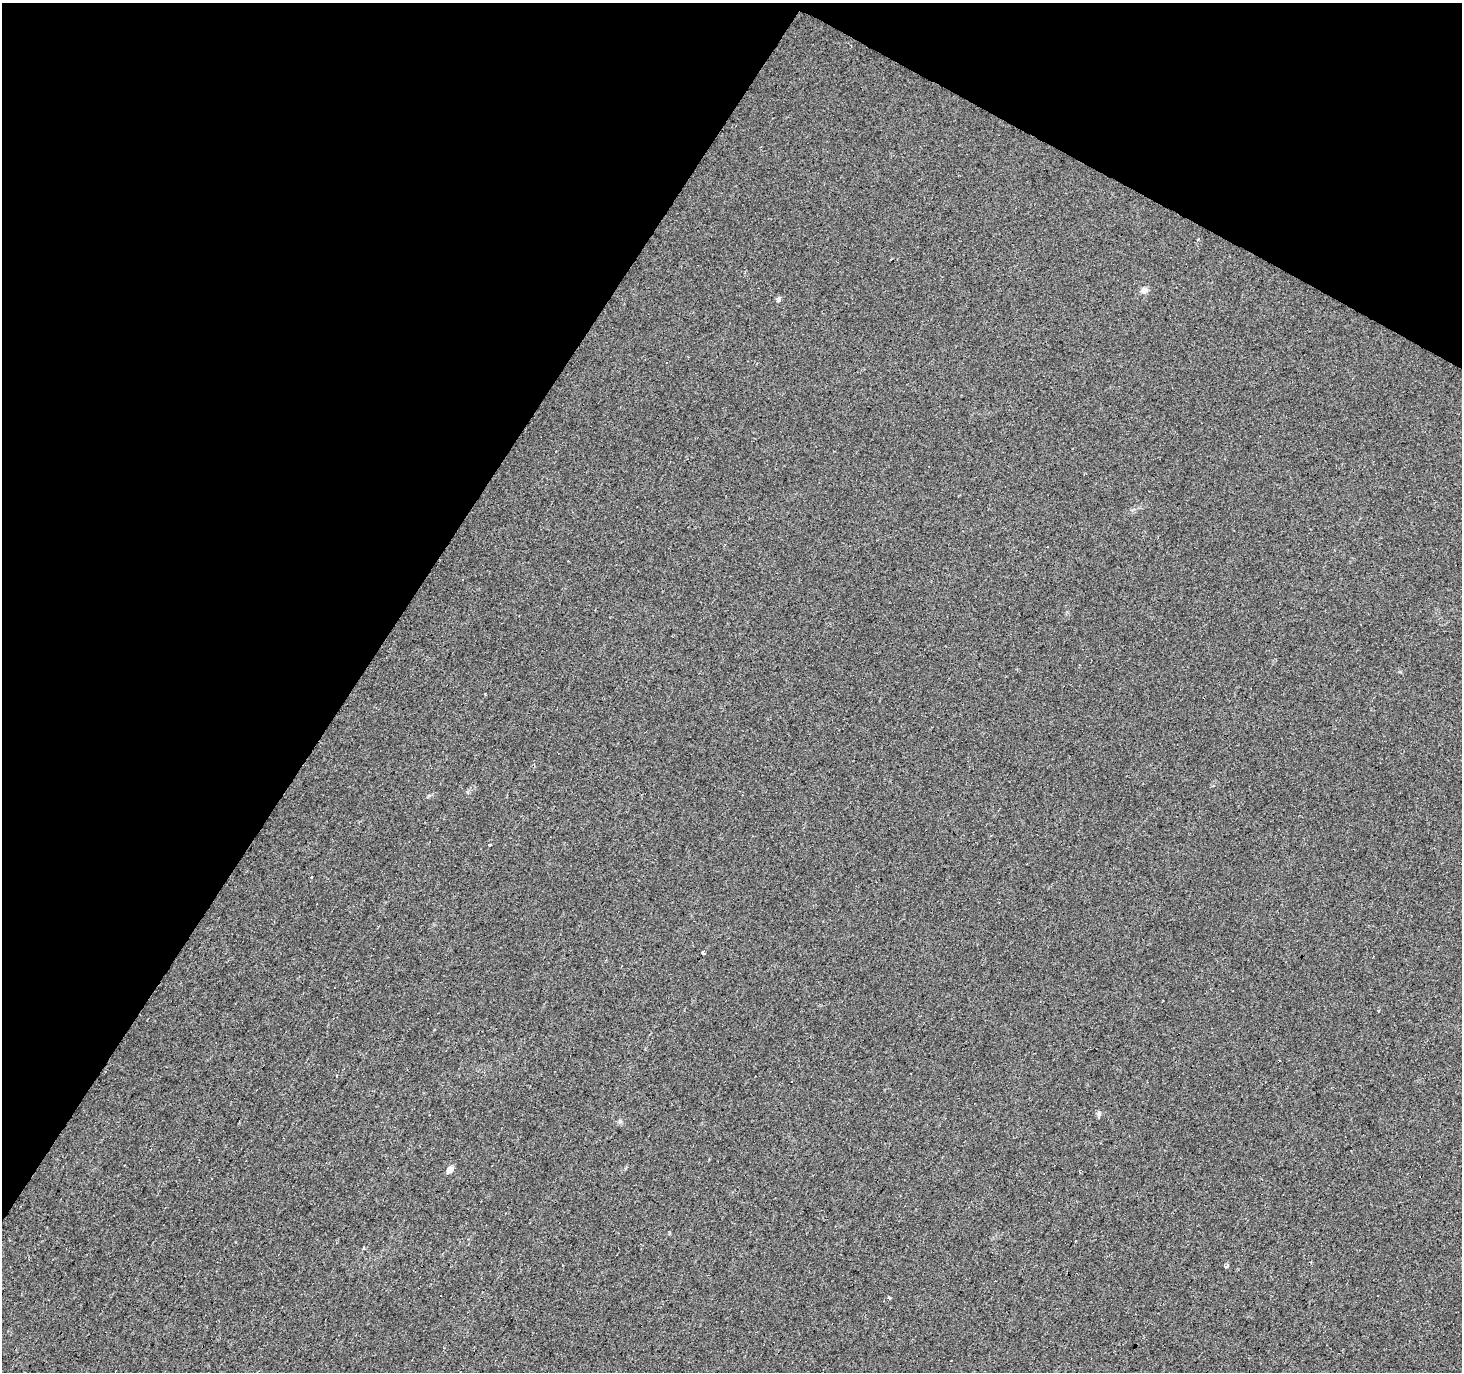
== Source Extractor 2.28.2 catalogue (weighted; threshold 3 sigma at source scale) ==
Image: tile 2 of 4 x 4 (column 2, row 1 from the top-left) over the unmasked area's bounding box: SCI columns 1461-2920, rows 4297-5666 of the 5844 x 5921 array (HDU 1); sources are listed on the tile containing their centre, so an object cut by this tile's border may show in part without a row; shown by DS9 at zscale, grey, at full resolution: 1 PNG px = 1 image px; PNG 1464 x 1374 px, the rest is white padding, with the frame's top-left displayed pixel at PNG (2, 3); no overlay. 31% of this frame is shown black and not used: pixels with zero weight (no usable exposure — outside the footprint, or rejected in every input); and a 3 px margin inside the footprint's outer edge (the drizzle kernel's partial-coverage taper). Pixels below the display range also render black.
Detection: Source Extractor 2.28.2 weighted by HDU 2 'WHT'; one run over the whole footprint, this tile lists its part. Background 0.0217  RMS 0.0064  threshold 0.0287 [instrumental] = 3 sigma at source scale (4.5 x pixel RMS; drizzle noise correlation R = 1.50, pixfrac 1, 0.0396/0.0396 arcsec/px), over >= 5 px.
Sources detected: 27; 11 cosmic-ray / hot-pixel residue — not listed; the other 16 listed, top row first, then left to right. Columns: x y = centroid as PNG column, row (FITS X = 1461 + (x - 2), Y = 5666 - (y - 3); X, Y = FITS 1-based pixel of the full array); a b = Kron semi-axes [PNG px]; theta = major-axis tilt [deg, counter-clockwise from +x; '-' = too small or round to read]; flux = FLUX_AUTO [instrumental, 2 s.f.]
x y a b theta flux
1198 239 3 3 - 0.66
1144 290 9 7 31 2.8
779 299 8 6 75 1.5
667 363 3 3 - 1.2
1047 547 3 3 - 1.6
490 844 3 3 - 3.5
312 877 3 3 - 1.6
703 953 4 3 - 1.6
434 1030 3 2 - 0.85
1099 1113 6 6 - 1.3
620 1121 6 5 - 1.3
450 1170 5 4 - 6.6
1076 1241 3 2 - 1.1
364 1247 4 3 - 0.87
1226 1266 5 3 - 1.7
890 1298 3 3 - 7.6